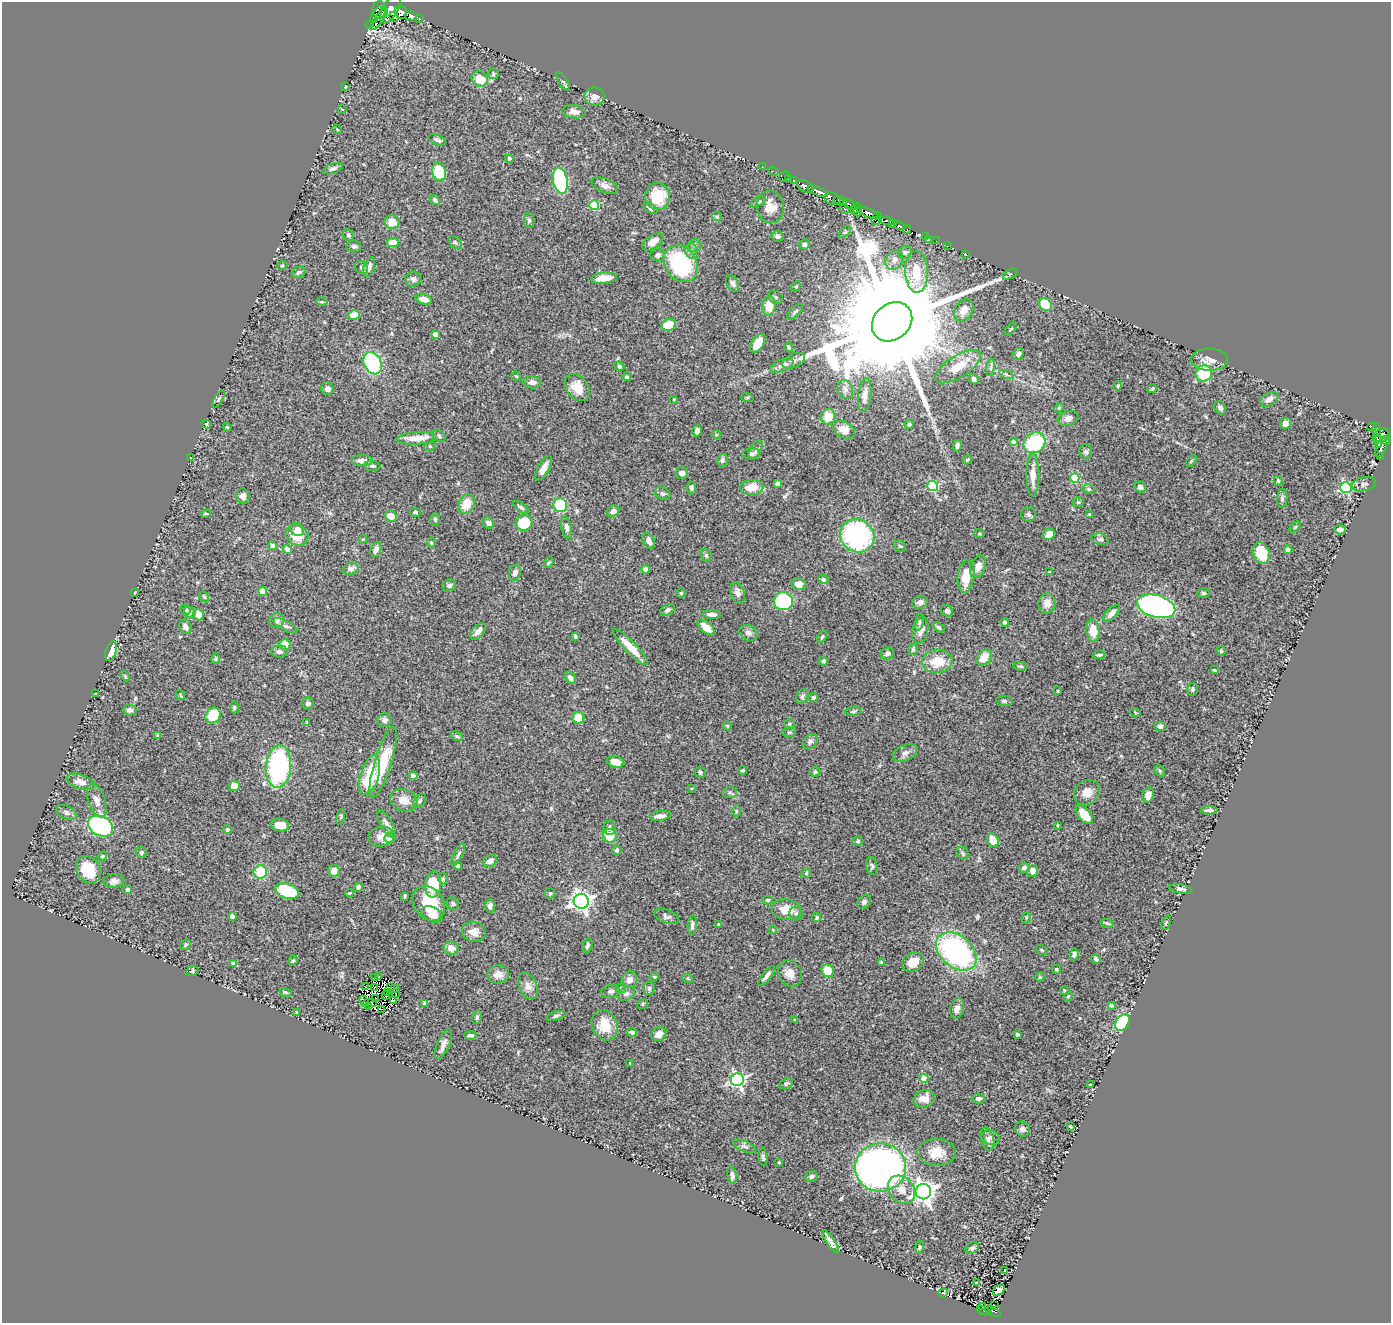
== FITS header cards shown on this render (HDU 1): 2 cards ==
NAXIS1  =                 1389
NAXIS2  =                 1321

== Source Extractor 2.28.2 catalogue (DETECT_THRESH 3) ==
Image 1389 x 1321 px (HDU 1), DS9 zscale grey, 1 PNG px = 1 image px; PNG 1393 x 1325 px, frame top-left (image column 1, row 1321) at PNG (2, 2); each listed source drawn as its Kron ellipse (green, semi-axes under 4 px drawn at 4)
Background 1.58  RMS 0.045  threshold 0.136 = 3 sigma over >= 5 px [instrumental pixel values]
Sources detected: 456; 7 with non-positive FLUX_AUTO (blend fragments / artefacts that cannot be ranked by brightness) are neither listed nor drawn; the other 449 listed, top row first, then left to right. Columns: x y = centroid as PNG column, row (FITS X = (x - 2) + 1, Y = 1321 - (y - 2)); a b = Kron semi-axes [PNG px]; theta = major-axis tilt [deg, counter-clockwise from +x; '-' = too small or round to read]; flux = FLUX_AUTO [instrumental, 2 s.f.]
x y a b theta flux
390 9 15 7 60 2400
379 10 9 6 88 1300
401 12 7 6 - 810
376 15 9 3 59 820
411 16 6 4 -12 640
394 17 5 3 - 500
379 19 13 3 53 320
419 19 3 3 - 130
370 25 3 2 - 120
493 74 5 5 - 4.8
480 79 8 7 - 57
563 81 10 4 -58 6.2
345 86 3 3 - 3.6
595 96 10 9 - 23
342 109 4 3 - 2.4
574 112 12 6 -7 19
337 129 5 3 - 2.5
437 140 9 5 -23 7.6
509 158 4 4 - 5.4
762 166 2 2 - 13
333 169 10 5 17 9.7
774 171 5 3 - 14
439 172 9 7 -70 100
784 176 6 3 38 44
788 178 4 2 - 4.2
560 181 13 7 -78 270
793 181 3 2 - 43
605 186 14 7 -21 15
805 186 9 5 -26 860
818 191 11 4 -22 1900
658 196 14 12 -86 84
832 199 8 6 -25 590
435 200 6 4 -45 8.3
840 201 7 4 -15 1200
758 202 9 4 28 6.1
850 204 7 4 -31 730
594 205 5 5 - 120
770 207 16 13 -80 44
650 208 8 4 -32 8.4
845 209 5 3 - 150
855 209 6 4 35 810
858 212 5 3 - 600
868 213 12 4 -22 2700
877 216 4 3 - 32
717 217 5 4 - 3.7
529 220 8 5 90 7.2
875 220 4 3 - 87
887 221 6 3 -12 640
392 222 7 7 - 39
892 224 3 2 - 68
899 226 5 3 - 160
907 229 4 3 - 230
845 232 7 4 44 4.5
348 235 6 5 - 5.7
777 236 6 5 - 9.4
925 236 3 2 - 17
929 239 4 2 - 2.6
936 241 2 2 - 11
393 242 6 4 8 43
653 242 12 6 33 24
455 243 7 5 -39 6.6
804 244 5 5 - 8.9
694 245 6 6 - 7.4
354 246 7 6 - 7.2
948 246 2 2 - 36
692 251 8 6 -68 12
905 252 7 6 - 7.7
965 254 3 2 - 1.7
658 255 7 6 - 9
894 260 10 8 59 17
681 264 20 16 -53 290
282 265 5 4 - 3.4
361 267 7 5 -45 7.2
369 267 10 5 71 12
298 272 7 5 23 7.3
916 272 21 11 -87 75
1010 274 8 3 32 3.7
604 278 13 5 6 36
413 279 8 7 - 11
733 283 9 5 -58 11
796 286 5 4 - 3.4
775 297 8 6 -32 6.9
424 299 8 5 -15 23
322 302 5 3 - 3.2
1045 304 7 6 - 77
769 306 10 7 85 49
964 310 12 8 57 23
795 312 10 4 44 7.2
354 315 6 4 13 50
892 322 22 18 41 140000
669 325 7 5 19 71
1011 329 7 3 46 3.2
435 334 4 4 - 22
758 343 10 6 57 56
789 347 5 4 - 4.2
1018 354 6 5 - 8.6
1209 360 19 11 0 36
794 361 12 7 24 14
373 363 11 8 -64 270
782 365 12 6 25 13
619 366 5 4 - 4.9
958 367 26 11 33 62
991 368 9 4 81 6.6
1204 373 8 8 - 140
1007 375 7 3 -19 4.9
516 376 5 4 - 3.8
627 377 4 3 - 5.2
974 379 5 4 - 7.3
532 382 9 6 -7 15
1118 386 5 4 - 3.9
577 387 15 11 -53 55
327 389 6 6 - 14
1152 389 4 4 - 3.6
845 390 10 7 -68 12
865 395 17 6 82 21
747 397 6 4 -18 3.6
218 399 9 3 59 5
674 399 3 2 - 2
1269 399 10 6 29 17
1059 408 5 4 - 3.4
1220 408 7 5 -62 9.7
828 417 8 7 - 53
1068 418 10 7 19 15
1285 423 5 5 - 13
206 424 5 4 - 4.5
909 424 4 4 - 4.4
227 427 4 3 - 3.6
1372 427 5 3 - 30
844 430 11 8 -30 27
1376 430 7 3 88 340
697 431 6 4 79 12
716 435 5 3 - 2.7
1382 435 8 6 35 430
439 436 7 5 -29 6.6
417 438 20 6 4 46
1377 439 5 2 - 110
1386 440 5 4 - 500
1013 442 4 4 - 10
1034 443 11 9 36 190
1378 445 3 3 - 46
430 446 5 3 - 2.7
957 446 5 3 - 7.7
1381 447 11 4 70 180
756 450 10 5 62 8.6
1086 452 7 6 - 6.5
751 453 9 5 7 10
1380 457 3 2 - 39
190 458 3 2 - 2.5
722 460 6 5 - 8.4
967 460 5 3 - 3.5
362 461 10 5 -1 19
1191 461 7 3 53 4.1
372 466 8 5 -5 7.6
544 468 14 5 61 23
682 473 6 6 - 13
1033 475 21 6 -90 35
1075 478 5 4 - 140
1278 481 5 4 - 5
777 484 4 4 - 9.5
1364 484 12 7 14 12
933 486 5 5 - 250
752 487 11 7 3 56
1140 487 6 5 - 11
1346 487 5 5 - 400
691 488 7 4 -81 7.1
1089 489 6 4 -14 5.1
663 494 8 6 -31 7.8
243 496 7 6 - 15
1282 498 9 5 86 7.8
1078 502 5 5 - 3.6
466 504 10 8 65 45
560 505 7 7 - 110
521 507 9 4 -38 6.8
613 511 6 5 - 16
415 512 5 5 - 6.1
206 514 5 3 - 3.2
1029 514 7 7 - 6.6
1089 514 4 3 - 3.2
391 516 6 5 - 40
435 519 6 5 - 5.8
488 523 6 5 - 11
524 523 8 8 - 97
1295 527 6 4 45 3.9
567 528 11 5 -79 12
297 529 7 6 - 24
1340 530 6 4 -5 12
979 533 5 4 - 3.7
1049 534 6 5 - 35
297 535 12 9 -33 64
857 536 17 16 - 450
363 539 4 3 - 2.8
1100 539 9 5 -9 7.7
649 541 8 5 -68 15
431 543 5 4 - 3.7
272 546 4 4 - 18
900 546 6 5 - 5.2
287 549 5 4 - 17
376 549 8 5 70 14
1288 550 4 4 - 11
1261 553 11 8 -69 84
706 555 7 5 -74 5.3
549 563 6 4 55 4
978 567 12 7 68 26
351 569 8 6 19 13
645 569 4 4 - 24
1049 572 4 4 - 2.8
515 573 8 6 73 15
966 576 16 8 81 57
823 580 5 4 - 7.9
799 584 7 6 - 27
449 585 7 5 18 8
135 592 4 3 - 2.4
263 592 4 4 - 69
681 593 5 4 - 3.9
737 593 11 6 -73 15
1203 593 6 5 - 6.1
204 597 6 4 -62 4.5
783 601 9 9 - 230
920 602 8 6 17 12
1047 603 10 8 82 18
1156 606 20 11 -16 1000
186 609 5 5 - 4.3
668 610 7 5 29 9.2
947 611 6 5 - 8.1
189 612 6 5 - 7.4
1111 613 11 5 46 16
199 614 6 5 - 26
712 614 9 4 -4 16
277 621 7 7 - 15
919 622 8 4 79 5.4
1005 622 4 4 - 6.3
285 626 13 5 -28 11
185 627 7 6 - 17
706 627 10 5 -40 36
938 627 7 4 -35 5.9
920 630 13 7 77 21
1093 630 11 6 -85 48
478 632 10 5 47 20
749 633 9 7 -27 13
575 636 4 3 - 4.6
822 637 7 3 54 3.8
285 644 5 5 - 39
631 647 24 5 -46 51
913 649 6 4 76 4.5
111 651 10 5 73 44
279 651 8 6 -1 11
1221 651 5 4 - 4.2
887 653 6 5 - 13
1099 655 6 2 4 5.4
984 657 9 6 46 36
216 659 5 4 - 4
823 661 5 4 - 6.4
937 661 15 12 5 68
1021 666 7 4 -10 4.9
1214 670 3 3 - 3.3
125 676 6 3 -47 3.5
570 678 6 5 - 12
1192 689 6 5 - 6.8
1058 691 3 2 - 2.5
95 694 3 2 - 1.8
180 695 5 3 - 2.7
802 696 8 5 62 7.5
813 697 4 4 - 6.6
1004 701 8 5 -9 6.6
308 703 6 6 - 8.1
234 707 6 4 90 4.5
130 710 7 5 -1 11
853 711 8 4 7 5
1135 712 5 3 - 2.5
213 715 8 7 - 84
579 718 6 5 - 61
384 720 7 7 - 10
307 722 4 3 - 3.1
789 724 6 5 - 5
727 726 5 4 - 3.5
1160 726 5 4 - 10
789 732 7 4 8 4.9
158 736 4 3 - 5.2
457 736 6 4 -22 5.2
810 741 8 6 41 8.1
905 753 13 8 23 13
383 762 37 8 73 120
616 762 9 6 -16 27
278 766 21 12 84 440
743 770 4 4 - 4.7
1160 771 6 4 -47 4.5
700 772 6 5 - 5.5
815 772 5 4 - 5
370 775 20 9 74 130
413 776 4 4 - 24
81 782 14 7 -19 22
235 786 5 5 - 30
692 788 4 2 - 2.5
730 792 7 5 1 6.3
1087 792 14 11 41 29
1148 795 8 6 71 24
404 800 14 10 -19 36
97 801 17 8 -71 23
420 801 8 5 50 7.3
1209 810 8 3 2 9.3
736 811 5 3 - 3.4
66 813 10 6 -27 11
1084 815 11 6 -49 50
660 816 11 4 5 16
341 817 8 3 77 3.8
387 824 15 6 -59 16
280 825 9 6 -7 29
1057 825 4 2 - 2.3
100 826 13 10 -26 460
609 828 7 6 - 8.6
227 830 4 4 - 5
610 836 7 6 - 47
381 837 13 10 9 24
390 838 5 5 - 8
993 840 7 5 -62 40
858 841 5 5 - 4.8
616 850 4 4 - 6.4
141 852 6 5 - 5.2
963 853 7 5 -48 5.9
458 854 12 4 63 6.7
102 856 5 3 - 3.7
490 861 7 5 29 17
458 866 4 3 - 6.2
872 866 9 5 -75 6.9
1024 868 6 5 - 13
88 869 14 11 -60 86
334 871 6 5 - 21
1032 871 6 5 - 20
260 872 7 6 - 90
806 873 5 4 - 3.8
443 879 5 4 - 4.1
114 881 10 7 7 14
433 885 13 8 85 110
358 887 4 3 - 7.8
1181 889 12 4 -9 9.5
128 890 5 4 - 6.1
287 891 12 7 -17 150
349 893 4 3 - 3.7
550 893 5 5 - 4.2
405 896 4 3 - 4.6
767 900 5 4 - 4.2
581 901 7 7 - 1700
864 902 7 6 - 9.4
429 904 19 14 -55 110
453 904 6 6 - 6.3
490 906 6 5 - 11
786 909 15 10 -6 52
796 913 7 6 - 10
432 914 11 7 -25 31
232 916 4 4 - 20
667 916 13 6 -20 10
817 918 5 4 - 4.9
1026 918 6 3 73 3.5
1107 923 6 3 -14 4.6
1166 923 7 4 71 4
719 924 4 3 - 4.5
692 925 10 4 85 9.9
773 930 4 3 - 2.4
474 932 12 10 -15 25
186 945 6 4 50 5.1
587 945 7 5 75 6.7
451 948 7 6 - 23
1041 950 6 4 -27 4.2
956 951 23 15 -41 600
1074 954 6 4 79 10
1096 959 5 3 - 7
293 961 5 3 - 3.9
882 962 4 3 - 3.5
913 962 11 8 29 46
234 963 4 4 - 18
1056 969 5 4 - 4.9
192 971 6 4 20 5.5
828 971 6 6 - 65
498 974 11 9 5 26
790 974 13 11 -57 31
767 976 12 4 52 13
379 977 2 2 - 2.1
654 977 5 4 - 2.9
1040 977 5 4 - 4.1
375 978 3 2 - 2
688 979 5 3 - 3.5
629 980 8 7 - 19
528 986 14 9 -63 22
366 987 2 2 - 2.1
374 987 3 2 - 0.95
391 988 3 2 - 1.7
395 988 3 2 - 2.7
621 988 5 5 - 5.1
649 989 7 6 - 7.8
1065 990 4 4 - 3.6
611 991 9 6 8 8.6
286 992 6 4 -19 4
388 992 3 2 - 1.6
396 993 4 2 - 1.2
626 994 9 6 30 9.4
386 996 2 2 - 2
1068 996 5 4 - 3.9
376 999 3 2 - 4.1
364 1001 6 3 -66 1.8
393 1001 4 3 - 10
370 1003 7 3 2 1.5
425 1003 4 3 - 5.7
642 1004 5 4 - 3.9
1111 1005 4 3 - 5.5
369 1006 2 2 - 5.6
957 1008 10 6 76 17
381 1009 4 2 - 2.4
297 1013 4 3 - 6.8
556 1016 10 4 16 7.5
477 1017 7 5 80 7.2
795 1019 4 3 - 2.3
1123 1023 9 6 52 150
605 1025 16 12 -63 68
632 1032 5 3 - 6.9
659 1034 8 6 33 25
1017 1034 3 3 - 6.5
471 1035 6 4 0 5.4
443 1044 16 6 66 17
630 1063 3 2 - 2.9
924 1078 4 4 - 77
737 1080 7 6 - 710
786 1084 7 5 23 6.6
1091 1085 3 2 - 2.7
978 1098 6 5 - 7.8
924 1099 10 8 22 32
1070 1126 3 3 - 2.9
1022 1129 8 7 - 10
990 1137 9 7 -22 10
988 1139 12 6 -73 11
745 1146 12 5 -23 9.3
936 1152 19 13 -1 57
763 1157 9 4 -83 6.1
779 1162 3 2 - 2.6
880 1167 25 24 - 1800
732 1175 8 4 -80 12
811 1176 6 5 - 7.7
901 1190 15 12 -51 36
923 1192 8 7 - 2200
831 1242 13 4 -56 15
920 1247 6 4 76 5.1
972 1248 7 5 36 7
1005 1270 3 2 - 2.3
977 1283 4 3 - 5.4
999 1290 7 4 42 17
943 1293 5 3 - 2.6
994 1305 3 2 - 25
983 1307 3 3 - 8.6
984 1311 7 3 -23 43
993 1311 9 2 -26 14
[7 non-positive-flux detections neither listed nor drawn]